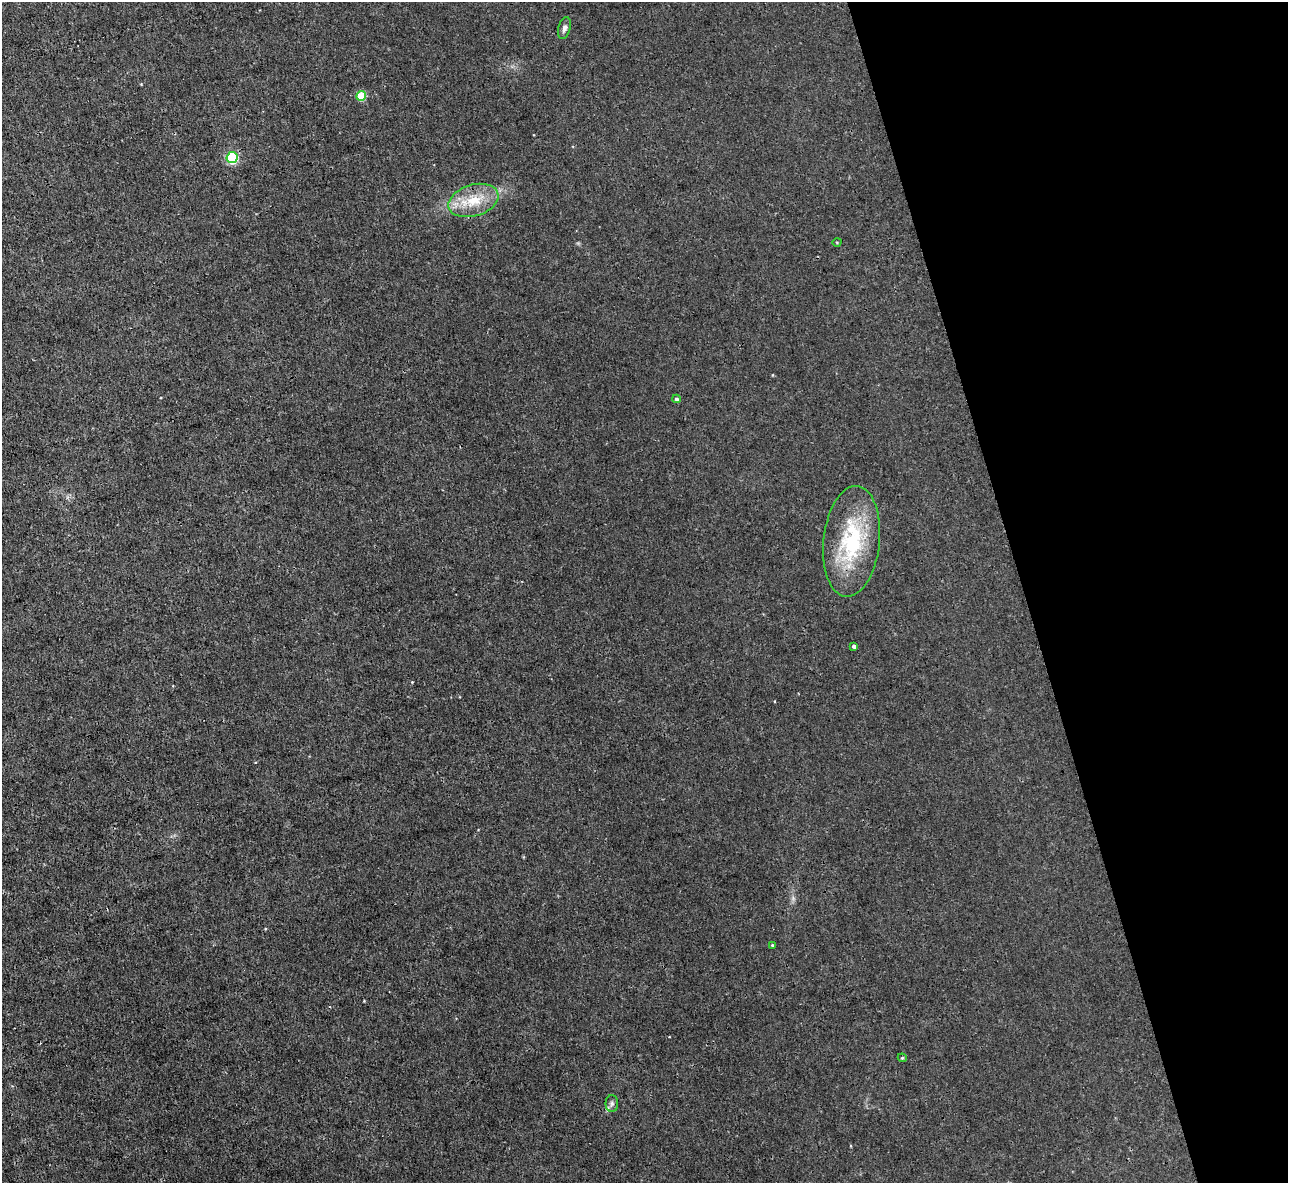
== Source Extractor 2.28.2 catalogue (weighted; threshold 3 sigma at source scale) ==
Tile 12 of 4 x 4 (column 4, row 3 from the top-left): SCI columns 3861-5146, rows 1326-2506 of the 5146 x 5131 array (HDU 1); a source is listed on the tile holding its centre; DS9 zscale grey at full resolution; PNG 1290 x 1185 px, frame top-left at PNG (2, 2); each listed source drawn as its Kron ellipse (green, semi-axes under 4 px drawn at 4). Shown black and unused: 21% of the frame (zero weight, under 3 of 4 exposures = <1% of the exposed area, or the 3 px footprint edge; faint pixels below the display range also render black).
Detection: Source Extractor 2.28.2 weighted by HDU 2 'WHT'; one run over the whole footprint, this tile lists its part. Background 0.00342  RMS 0.0017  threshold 0.00747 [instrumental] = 3 sigma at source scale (4.5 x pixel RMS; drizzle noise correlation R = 1.50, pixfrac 1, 0.05/0.05 arcsec/px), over >= 5 px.
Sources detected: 12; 1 inside a brighter listed object's ellipse — not listed separately; the other 11 listed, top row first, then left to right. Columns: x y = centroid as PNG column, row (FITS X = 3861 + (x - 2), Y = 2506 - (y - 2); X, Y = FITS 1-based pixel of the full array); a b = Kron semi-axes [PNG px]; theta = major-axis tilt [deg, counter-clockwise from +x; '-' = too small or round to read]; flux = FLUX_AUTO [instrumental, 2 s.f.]
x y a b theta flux
564 28 11 6 74 0.6
361 96 5 5 - 6.5
232 157 5 5 - 14
473 200 26 15 17 4.7
837 242 5 3 - 0.12
677 399 4 4 - 0.42
852 541 56 28 84 15
854 646 4 3 - 0.96
772 945 3 3 - 0.15
902 1058 4 4 - 0.18
612 1103 8 6 -90 0.45